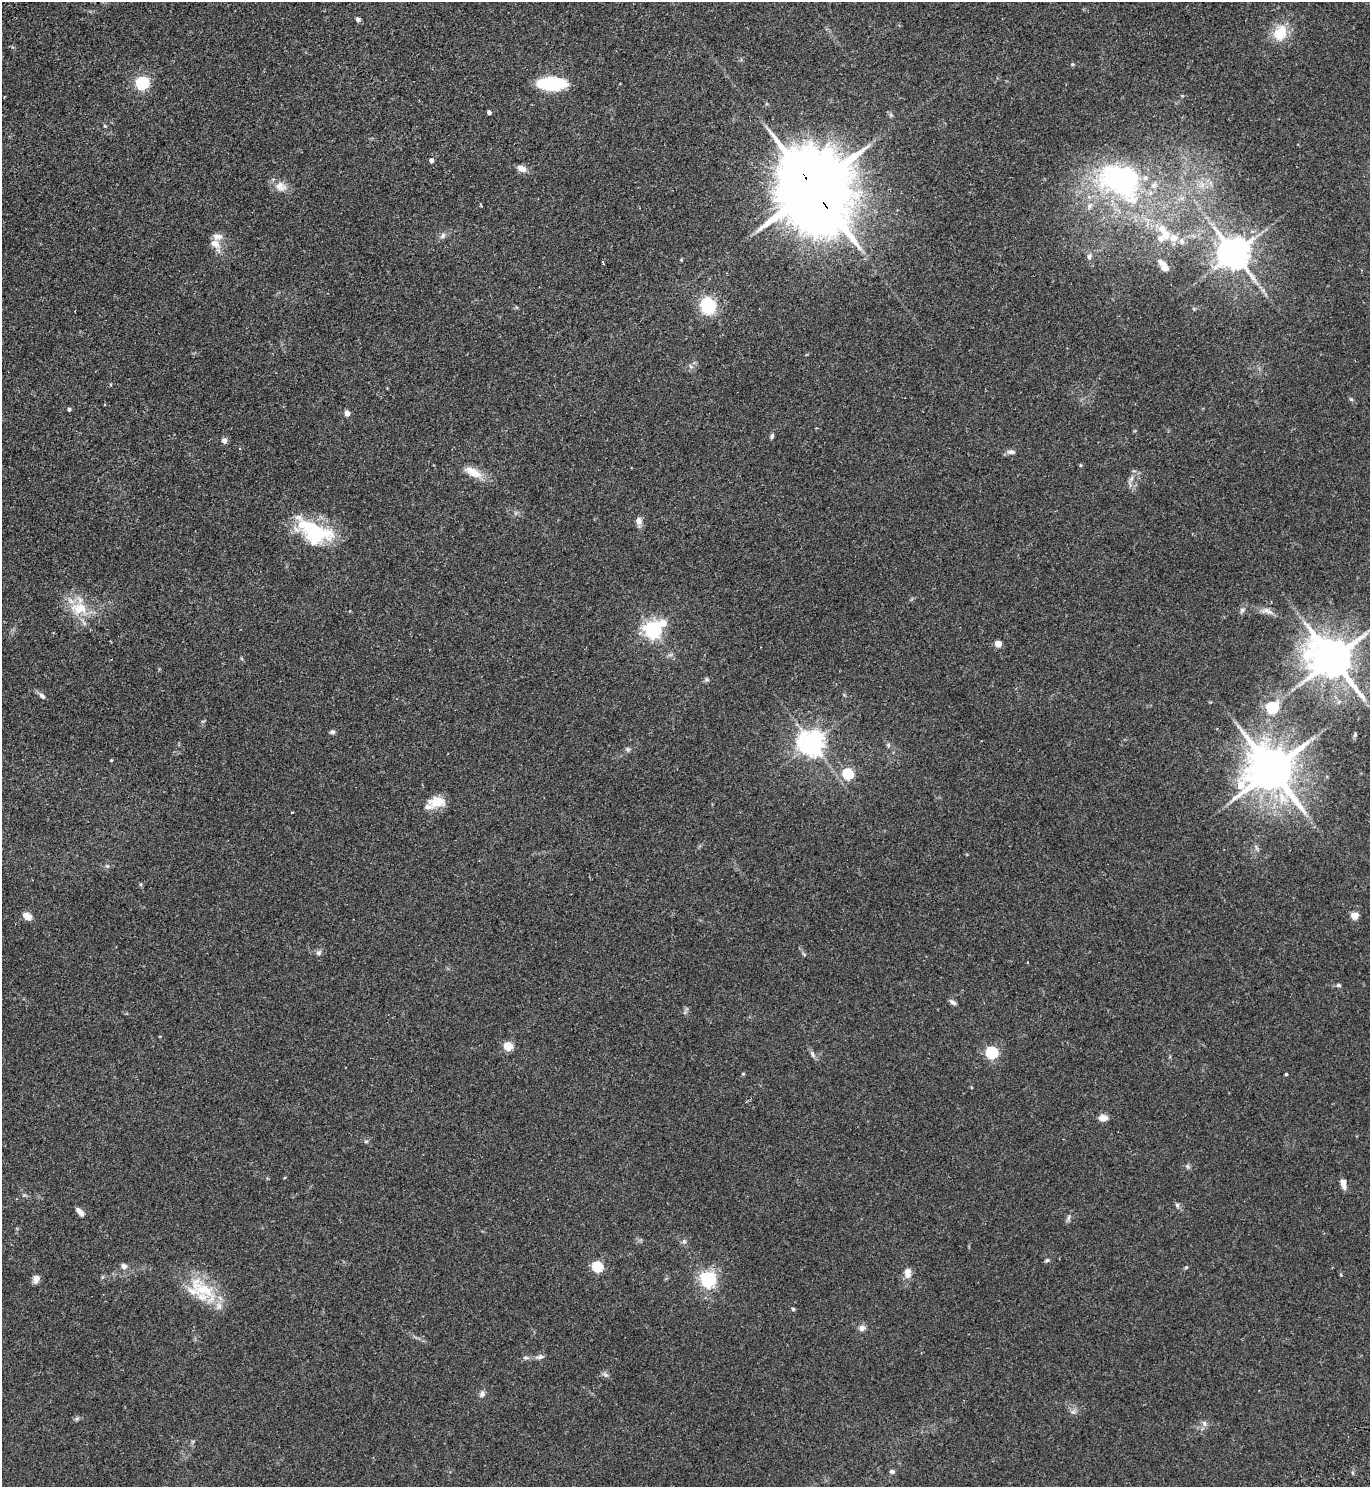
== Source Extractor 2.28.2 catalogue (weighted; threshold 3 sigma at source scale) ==
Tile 11 of 4 x 4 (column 3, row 3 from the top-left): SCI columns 3076-4443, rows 1533-3017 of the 6010 x 6034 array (HDU 1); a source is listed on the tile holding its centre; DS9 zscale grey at full resolution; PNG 1372 x 1489 px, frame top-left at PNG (2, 2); no overlay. Shown black and unused: <1% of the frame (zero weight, under 2 of 3 exposures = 3% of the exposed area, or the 3 px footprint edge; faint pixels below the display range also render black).
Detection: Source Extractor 2.28.2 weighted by HDU 2 'WHT'; one run over the whole footprint, this tile lists its part. Background 0.185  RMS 0.0073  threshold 0.033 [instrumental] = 3 sigma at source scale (4.5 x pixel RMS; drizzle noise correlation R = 1.50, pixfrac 1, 0.05/0.05 arcsec/px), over >= 5 px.
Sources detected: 97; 8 inside a brighter listed object's ellipse — not listed separately; the other 89 listed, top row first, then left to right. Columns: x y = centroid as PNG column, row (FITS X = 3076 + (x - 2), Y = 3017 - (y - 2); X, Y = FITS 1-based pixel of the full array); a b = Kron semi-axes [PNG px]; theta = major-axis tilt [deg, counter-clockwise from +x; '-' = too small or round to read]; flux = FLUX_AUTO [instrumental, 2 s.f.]
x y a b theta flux
358 19 5 4 - 2.8
1280 33 23 17 62 17
1072 64 5 4 - 0.83
142 83 6 6 - 120
551 84 27 11 -1 46
489 113 4 4 - 2.3
105 126 6 3 -18 0.69
431 160 4 4 - 2.8
522 169 10 7 -25 5.3
1120 180 62 44 -28 130
280 186 17 12 -24 7.2
813 189 28 19 -58 9700
1165 235 14 11 -83 7.9
443 236 10 6 41 2.4
1182 241 7 6 - 2.2
215 244 15 10 -35 6.9
1234 253 10 9 - 1500
1089 257 8 6 87 2
681 260 4 3 - 0.73
603 263 4 2 - 0.81
1164 266 14 6 -53 5.6
708 306 17 14 -72 29
1194 309 6 3 -71 0.69
691 367 6 4 -20 1.3
69 409 4 4 - 1.3
347 413 4 4 - 6.5
772 436 9 4 72 1.4
224 440 7 6 - 2.4
1011 452 11 6 -9 2.6
1080 465 5 3 - 0.67
473 472 25 10 -26 11
1131 479 9 5 59 2.3
639 520 10 7 -84 3.9
314 531 46 23 -27 53
79 608 25 16 1 20
1242 610 7 5 75 2
1267 611 17 8 -19 4.8
663 623 7 6 - 9.1
652 629 6 6 - 270
998 644 5 4 - 12
1332 659 14 11 -44 2600
706 679 6 5 - 1.3
42 696 8 5 -46 2.4
1272 708 6 6 - 61
332 732 6 6 - 1.6
1355 735 7 4 75 1.1
811 743 8 7 - 750
628 749 6 5 - 1.4
111 760 3 3 - 0.64
1271 770 15 13 -38 3400
848 774 6 5 - 57
437 802 22 13 5 11
107 866 5 5 - 1
27 916 11 7 -36 6.1
1354 916 5 5 - 16
319 953 7 6 - 2
1338 985 6 4 -15 1.3
953 1002 9 5 -39 2.5
508 1046 9 8 - 9.1
992 1053 6 5 - 83
812 1054 9 5 -70 2
743 1074 5 3 - 0.65
1286 1074 3 3 - 0.84
1103 1118 10 7 -1 4.9
1187 1166 6 4 -71 1.2
284 1178 4 3 - 0.63
1343 1183 10 5 -78 5.3
1177 1205 7 5 -48 1.5
79 1212 11 5 -48 3.9
1069 1218 9 4 81 1.6
684 1241 6 5 - 1.5
1047 1260 7 4 39 1.1
124 1266 7 7 - 2.5
597 1267 6 5 - 55
1186 1267 5 4 - 0.82
907 1273 11 7 85 6.2
36 1279 11 7 76 3.5
708 1279 6 6 - 230
202 1288 52 20 -39 32
793 1309 4 4 - 1
862 1328 8 8 - 2.9
526 1357 9 4 -1 1.6
540 1357 9 6 18 2.4
606 1375 8 6 -35 1.9
482 1394 8 7 - 2.5
1073 1412 7 4 1 1.7
77 1418 7 4 20 1.3
1204 1423 8 6 89 2.2
892 1471 7 5 -2 1.6
Overlapping masked pixels (flux is a lower limit): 1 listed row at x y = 813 189
Unlisted compact peaks at least as high as the median listed source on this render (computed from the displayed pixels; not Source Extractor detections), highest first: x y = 1351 399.